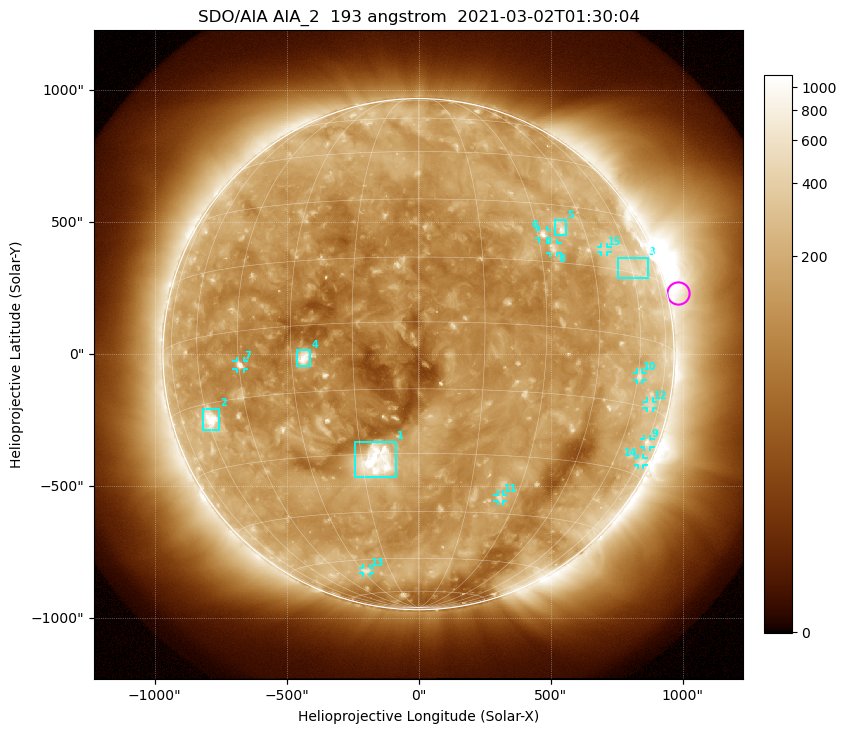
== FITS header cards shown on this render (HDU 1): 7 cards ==
TELESCOP= 'SDO/AIA '           / For AIA: SDO/AIA
INSTRUME= 'AIA_2   '           / For AIA: AIA_ATA1, AIA_ATA2, AIA_ATA3 or AIA_AT
WAVELNTH=                  193 / [angstrom] Wavelength
WAVEUNIT= 'angstrom'           / Wavelength unit: angstrom
DATE-OBS= '2021-03-02T01:30:04.835' / [ISO] Date when observation started; ISO 8
CTYPE1  = 'HPLN-TAN'           / CTYPE1: HPLN
CTYPE2  = 'HPLT-TAN'           / CTYPE2: HPLT

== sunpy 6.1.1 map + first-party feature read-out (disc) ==
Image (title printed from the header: SDO/AIA AIA_2  193 angstrom  2021-03-02T01:30:04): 1024 x 1024 px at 2.4 arcsec/px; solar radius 968 arcsec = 403 px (full disc in frame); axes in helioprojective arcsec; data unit not stated in the header (colour bar unlabelled)
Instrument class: DISC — disc imager (sunpy class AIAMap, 193 A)
Bright regions (active regions / flare kernels): reference = the median radial profile (limb darkening/brightening removed); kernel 9 px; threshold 5 sigma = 225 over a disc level ~126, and >= 1.15x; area >= 12 px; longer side >= 10 px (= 24 arcsec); searched inside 0.97 R_sun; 15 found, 15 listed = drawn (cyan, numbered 1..; 10 of them under ~33 arcsec drawn as corner ticks so the feature stays visible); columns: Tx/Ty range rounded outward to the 5 arcsec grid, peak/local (2 s.f.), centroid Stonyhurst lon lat
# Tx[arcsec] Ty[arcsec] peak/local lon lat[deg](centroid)
1 -245..-85 -465..-330 14 -11 -32
2 -815..-755 -290..-205 9 -59 -19
3 755..870 285..365 2.7 +61 +16
4 -460..-410 -45..15 9.9 -27 -7
5 515..560 450..510 4.7 +37 +24
6 455..490 440..470 6.3 +32 +22
7 -690..-660 -55..-25 6.1 -45 -8
8 500..525 385..420 4.2 +34 +18
9 855..880 -350..-320 3 +75 -22
10 825..850 -100..-70 3.1 +61 -9
11 300..320 -560..-530 3.5 +25 -41
12 865..890 -205..-180 2.3 +69 -14
13 -210..-185 -830..-810 2.8 -28 -64
14 830..855 -420..-390 2.6 +76 -27
15 690..715 385..405 2.6 +50 +20
Off-limb structures (1.02-1.3 R_sun): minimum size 162 px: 7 found; the strongest spans PA ~230..320 deg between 1.02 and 1.3 R_sun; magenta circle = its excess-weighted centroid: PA ~285 deg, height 1.04 R_sun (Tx ~985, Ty ~230 arcsec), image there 2.5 x the reference